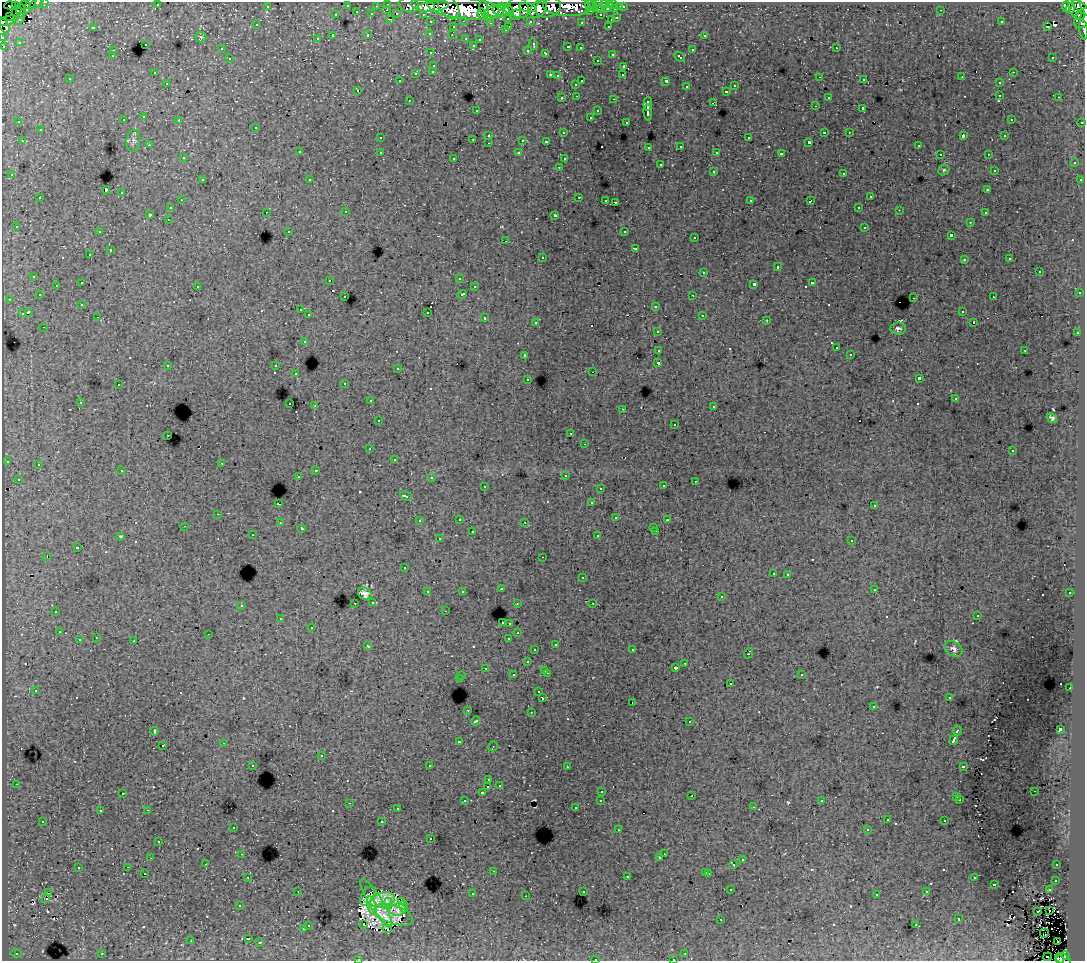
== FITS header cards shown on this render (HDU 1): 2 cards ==
NAXIS1  =                 1083
NAXIS2  =                  959

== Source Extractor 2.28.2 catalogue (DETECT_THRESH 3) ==
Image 1083 x 959 px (HDU 1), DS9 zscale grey, 1 PNG px = 1 image px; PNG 1087 x 963 px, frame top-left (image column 1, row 959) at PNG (2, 2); each listed source drawn as its Kron ellipse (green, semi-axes under 4 px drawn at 4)
Background 211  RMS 1.4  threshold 4.18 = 3 sigma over >= 5 px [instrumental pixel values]
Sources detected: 648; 10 with non-positive FLUX_AUTO (blend fragments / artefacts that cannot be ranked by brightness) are neither listed nor drawn; of the other 638, the 500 brightest by FLUX_AUTO listed and drawn (138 fainter detections omitted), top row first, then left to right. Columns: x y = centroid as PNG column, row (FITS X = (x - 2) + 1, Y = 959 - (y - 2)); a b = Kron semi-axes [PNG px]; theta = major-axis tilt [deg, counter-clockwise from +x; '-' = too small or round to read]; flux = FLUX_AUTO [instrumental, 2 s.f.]
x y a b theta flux
45 2 3 2 - 4200
37 3 8 3 38 6000
30 4 10 3 59 10000
388 4 3 3 - 5800
604 4 5 3 - 7600
614 4 3 3 - 8900
16 5 3 2 - 7400
24 5 5 3 - 9100
157 5 3 3 - 140
409 5 10 7 -13 18000
423 5 12 6 -14 90000
589 5 5 2 - 6100
593 5 7 4 -57 5500
609 5 4 4 - 6000
1068 5 7 4 64 120000
10 6 5 3 - 5500
267 6 3 3 - 1800
347 6 3 3 - 1500
376 6 3 2 - 1400
433 6 16 5 7 120000
501 6 4 3 - 51000
567 6 24 10 -2 120000
599 6 7 4 -89 14000
449 7 14 8 -53 130000
620 7 3 3 - 2200
623 7 3 3 - 3700
1075 7 13 6 -72 61000
465 8 38 10 -6 450000
518 8 11 9 -43 110000
528 8 9 4 -8 41000
548 8 13 9 17 130000
1082 8 11 3 -41 34000
484 9 9 4 -78 50000
508 9 6 4 -44 55000
538 9 10 7 48 120000
607 9 3 3 - 3300
615 9 3 3 - 6100
1071 9 5 3 - 13000
20 10 7 4 -88 11000
387 10 3 2 - 520
941 10 3 2 - 140
17 11 6 3 69 24000
502 11 9 5 -13 160000
590 11 3 3 - 1400
357 12 3 2 - 650
492 12 8 5 19 60000
372 14 3 3 - 1700
397 14 3 2 - 330
423 14 3 2 - 3300
482 14 6 3 -69 45000
336 15 3 3 - 680
516 15 5 5 - 37000
601 15 3 3 - 2500
1080 15 5 3 - 29000
10 16 2 2 - 1700
508 18 3 3 - 1800
617 18 3 3 - 1100
1083 18 11 7 54 60000
19 19 7 5 49 2300
389 19 3 2 - 620
611 20 3 3 - 950
8 21 9 4 19 15000
464 21 3 2 - 550
530 21 3 3 - 2100
3 22 4 2 - 20000
431 22 3 3 - 3300
581 22 3 3 - 170
1001 22 3 3 - 160
490 23 3 3 - 180
4 25 8 4 -62 30000
257 25 3 3 - 260
509 26 3 2 - 630
608 26 3 2 - 650
93 27 3 3 - 1100
453 27 3 3 - 530
1047 27 3 2 - 200
505 30 3 3 - 420
1084 30 9 2 -84 10000
430 33 3 3 - 330
368 35 3 3 - 880
452 35 3 2 - 180
704 35 3 3 - 480
333 36 3 3 - 2600
3 37 3 2 - 3700
201 37 5 5 - 150
466 38 3 3 - 630
317 39 3 3 - 360
480 39 3 3 - 200
19 42 3 3 - 170
145 44 3 3 - 630
533 44 6 3 -82 200
473 45 3 3 - 230
4 46 3 3 - 1700
568 47 3 3 - 710
580 48 3 2 - 300
836 48 3 2 - 410
221 49 3 3 - 240
528 50 3 3 - 350
692 50 3 3 - 820
113 51 3 3 - 570
431 53 3 3 - 290
546 53 3 3 - 760
612 54 3 3 - 560
112 56 3 3 - 460
680 57 6 3 -43 630
1053 57 3 2 - 320
230 59 3 3 - 560
597 60 3 2 - 300
434 65 3 3 - 540
624 66 3 3 - 460
433 71 3 3 - 490
1013 72 3 2 - 500
154 73 3 2 - 180
416 73 3 3 - 930
550 75 3 2 - 710
623 75 3 2 - 240
557 76 3 3 - 210
820 77 3 2 - 190
962 77 3 2 - 140
70 79 3 3 - 280
864 80 3 2 - 270
400 81 3 2 - 190
582 81 3 2 - 920
666 81 4 3 - 1700
167 83 3 2 - 350
999 83 3 3 - 520
576 84 3 3 - 400
735 86 3 3 - 560
686 87 3 3 - 520
358 90 3 2 - 310
727 91 3 3 - 630
1000 95 3 3 - 510
577 96 3 2 - 380
828 97 3 3 - 330
1059 97 3 2 - 300
562 98 3 3 - 430
614 99 3 2 - 760
409 100 3 2 - 400
713 102 4 2 - 620
648 104 7 3 88 3300
815 106 3 2 - 230
863 108 3 3 - 1900
476 110 3 2 - 240
598 111 3 3 - 480
648 112 8 3 -84 4000
144 117 3 3 - 520
590 117 3 2 - 670
1011 119 3 3 - 350
123 120 3 3 - 400
179 120 3 2 - 340
19 122 3 3 - 190
626 122 3 3 - 260
1082 122 3 3 - 1300
256 127 3 3 - 430
40 130 3 3 - 580
824 132 3 3 - 1300
849 132 3 2 - 350
563 133 3 3 - 290
489 135 3 3 - 460
963 136 4 2 - 1100
1005 136 3 3 - 330
380 138 3 3 - 280
749 138 3 3 - 730
473 139 3 2 - 480
523 140 3 3 - 1300
22 141 3 2 - 380
133 141 11 7 85 340
546 141 3 3 - 200
809 142 3 3 - 210
489 143 3 2 - 310
149 145 3 3 - 240
918 145 3 3 - 380
681 146 3 3 - 460
649 147 3 3 - 230
299 152 3 3 - 470
380 152 3 3 - 540
717 152 3 3 - 250
519 153 3 3 - 330
781 154 4 3 - 3400
940 154 3 2 - 180
988 154 3 2 - 290
183 158 3 3 - 300
454 158 3 3 - 280
564 159 3 3 - 300
1074 163 3 3 - 520
660 165 3 3 - 750
559 167 3 2 - 350
944 170 6 5 - 140
994 170 3 3 - 230
713 171 3 3 - 650
844 173 3 3 - 520
12 175 3 3 - 370
202 180 3 3 - 290
310 180 3 3 - 410
1080 180 3 3 - 310
106 190 4 3 - 2000
988 190 3 3 - 400
122 193 3 3 - 660
579 197 3 2 - 620
870 197 3 3 - 790
40 198 3 3 - 580
181 200 3 2 - 380
606 200 3 2 - 310
750 201 3 3 - 130
810 201 4 3 - 940
615 202 3 2 - 1200
859 207 3 2 - 370
170 208 3 3 - 460
899 210 2 2 - 210
266 212 3 2 - 340
346 212 3 2 - 280
985 213 3 2 - 320
150 214 3 3 - 2000
555 215 4 3 - 3300
168 219 3 2 - 360
970 222 3 3 - 270
16 226 3 3 - 260
865 227 3 3 - 830
289 231 3 3 - 210
99 232 3 2 - 290
624 232 3 2 - 130
951 235 3 3 - 1800
694 238 3 3 - 400
506 241 3 2 - 230
635 248 3 3 - 990
110 250 3 3 - 830
90 255 3 2 - 310
542 257 3 3 - 490
1010 259 3 3 - 250
964 260 3 3 - 270
777 267 3 3 - 1200
704 272 3 3 - 620
1039 272 3 3 - 800
34 276 3 3 - 450
459 278 3 2 - 180
330 280 3 2 - 260
82 283 3 3 - 1100
812 283 3 3 - 1000
754 284 4 3 - 2900
56 285 3 2 - 310
197 286 3 3 - 590
474 287 3 3 - 370
1080 293 3 2 - 200
462 294 5 3 - 920
39 295 3 3 - 380
693 295 3 2 - 430
345 297 3 3 - 280
993 297 3 2 - 400
914 298 3 2 - 810
9 299 3 2 - 250
82 305 3 3 - 200
656 306 3 3 - 710
300 310 3 2 - 230
962 311 3 3 - 280
28 312 4 3 - 2400
427 312 3 3 - 980
22 314 3 3 - 1300
309 315 3 3 - 430
702 315 3 2 - 340
98 317 3 2 - 220
485 318 3 3 - 840
767 320 3 2 - 250
536 322 3 3 - 410
974 322 3 2 - 170
44 327 3 2 - 330
898 328 8 6 5 260
658 331 3 3 - 380
1077 333 3 2 - 530
304 341 3 3 - 440
836 348 3 3 - 280
659 350 4 3 - 1500
1025 350 3 3 - 760
850 354 3 2 - 310
525 355 3 3 - 480
658 363 4 3 - 2900
168 365 3 3 - 550
276 366 3 3 - 600
398 368 3 3 - 150
592 372 3 2 - 470
296 374 3 2 - 430
919 378 4 3 - 3700
528 379 3 3 - 370
345 383 3 3 - 250
118 385 3 3 - 430
955 399 3 3 - 340
370 401 3 2 - 410
80 402 3 2 - 400
290 404 3 2 - 670
315 406 3 2 - 1100
714 406 3 2 - 300
623 409 3 2 - 140
1052 418 5 3 - 220
378 420 3 3 - 330
675 424 3 3 - 180
571 434 3 3 - 280
168 435 3 2 - 370
585 444 3 2 - 240
370 449 3 2 - 150
1012 451 3 3 - 290
394 459 3 2 - 190
7 461 3 3 - 470
222 463 2 2 - 310
38 464 3 3 - 360
316 470 3 2 - 600
122 471 3 3 - 410
565 475 3 3 - 350
298 476 3 2 - 270
431 478 3 3 - 290
18 479 3 2 - 130
695 481 3 2 - 240
485 486 3 2 - 530
663 486 3 3 - 500
600 488 3 2 - 230
406 496 6 3 -17 400
591 503 3 3 - 240
278 504 3 3 - 1800
874 506 3 3 - 290
218 514 3 2 - 450
616 518 3 3 - 580
459 519 3 2 - 470
667 520 3 2 - 200
419 521 3 3 - 320
525 522 3 2 - 200
280 523 3 3 - 370
184 526 3 2 - 140
654 527 3 3 - 210
301 529 3 3 - 290
656 531 3 2 - 480
472 532 3 3 - 860
253 535 3 2 - 250
121 536 4 3 - 200
598 536 3 3 - 630
439 539 3 3 - 470
852 541 3 3 - 500
77 548 3 3 - 1200
47 556 3 2 - 1000
543 557 3 2 - 160
404 568 3 3 - 310
773 573 3 3 - 280
788 574 3 2 - 440
582 578 3 3 - 450
501 589 3 3 - 350
874 589 3 3 - 420
462 591 3 3 - 260
428 592 3 3 - 770
1070 593 3 3 - 320
365 594 7 5 -36 490
721 597 3 3 - 390
373 602 3 3 - 380
355 603 3 2 - 320
593 603 3 2 - 140
517 604 3 3 - 170
241 605 3 3 - 530
56 611 3 3 - 1800
445 611 3 2 - 260
978 615 3 3 - 280
280 619 3 2 - 130
502 623 3 2 - 150
510 623 3 3 - 470
312 627 3 3 - 380
59 632 3 3 - 340
518 633 3 3 - 300
209 634 3 2 - 140
96 638 3 2 - 330
509 638 4 3 - 1000
79 640 3 3 - 930
134 641 3 3 - 950
556 644 3 3 - 370
368 646 4 3 - 500
953 649 10 7 -33 370
535 650 3 3 - 320
632 650 3 2 - 440
748 653 5 3 - 1100
527 662 3 3 - 660
685 663 3 2 - 300
485 668 3 3 - 360
676 668 3 3 - 430
545 670 3 3 - 520
547 673 3 2 - 880
801 674 3 3 - 560
513 675 3 3 - 450
462 676 3 3 - 460
459 679 3 3 - 1600
731 684 3 2 - 410
1070 688 2 2 - 450
36 690 3 3 - 170
539 692 3 3 - 270
542 698 4 3 - 1400
949 698 3 3 - 240
632 702 2 2 - 330
873 707 3 2 - 310
467 710 3 2 - 500
531 712 3 2 - 620
476 721 5 3 - 250
689 722 3 3 - 690
1060 729 4 3 - 4300
154 731 4 3 - 210
957 731 5 3 - 1500
954 740 5 3 - 7200
459 742 3 3 - 140
224 743 3 2 - 350
163 745 3 3 - 550
493 746 5 4 - 140
321 756 3 3 - 830
253 765 3 3 - 330
430 766 3 3 - 5100
963 766 4 3 - 1100
567 767 3 2 - 240
489 780 3 3 - 290
16 784 3 2 - 380
499 785 3 3 - 300
488 786 3 2 - 280
602 791 3 2 - 430
1034 791 3 2 - 200
123 793 3 2 - 300
482 793 3 3 - 320
692 796 3 2 - 180
957 797 3 3 - 960
960 799 3 3 - 310
601 800 3 3 - 480
465 801 3 3 - 330
822 801 3 3 - 200
349 803 3 2 - 530
753 807 3 2 - 370
576 808 3 3 - 310
397 809 3 3 - 360
147 810 3 2 - 660
100 811 3 3 - 290
887 820 3 2 - 200
43 821 3 3 - 300
945 821 3 3 - 630
382 822 3 3 - 1400
233 827 3 3 - 390
867 829 3 2 - 250
618 830 3 2 - 330
431 839 3 3 - 360
159 842 3 3 - 320
242 854 3 2 - 390
664 854 2 2 - 430
151 858 3 2 - 130
660 858 3 3 - 370
742 860 3 3 - 460
206 864 2 2 - 240
734 865 3 3 - 1500
1057 865 3 2 - 250
128 867 3 2 - 390
78 868 3 3 - 800
493 871 3 2 - 130
706 872 3 3 - 580
144 873 3 3 - 440
709 873 3 3 - 820
627 876 3 3 - 900
248 877 3 3 - 330
974 878 3 3 - 600
1055 880 3 3 - 450
994 884 3 3 - 1100
731 890 3 2 - 330
1049 890 3 3 - 470
298 891 3 2 - 130
583 892 3 3 - 370
927 892 3 3 - 250
48 893 3 2 - 430
472 894 3 3 - 800
877 894 3 3 - 220
367 896 10 6 60 350
526 896 3 2 - 170
46 899 3 2 - 550
383 900 12 7 14 740
402 902 4 3 - 370
376 903 27 7 -58 1200
387 903 6 4 41 370
239 906 3 3 - 310
372 906 9 4 -76 540
404 906 6 3 -89 480
398 909 8 6 7 740
1038 911 3 3 - 150
1050 911 3 2 - 310
394 915 20 9 -19 900
721 919 3 2 - 130
959 919 3 3 - 760
308 925 3 3 - 570
364 925 3 2 - 270
916 925 3 3 - 340
303 929 3 3 - 680
387 929 4 2 - 160
1044 933 4 2 - 200
248 939 3 3 - 2100
191 941 3 2 - 160
260 942 3 2 - 150
1057 942 3 2 - 420
16 953 5 4 - 170
685 953 3 2 - 300
102 954 3 2 - 540
1066 955 4 3 - 29000
1048 957 4 2 - 370
358 959 3 2 - 220
595 959 3 3 - 570
673 959 3 2 - 220
1063 959 8 5 -27 68000
1060 960 4 2 - 28000
At the frame edge (FLAGS 8, measured only in part): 14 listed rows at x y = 45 2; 37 3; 30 4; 1082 8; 1083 18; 3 22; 1084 30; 3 37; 4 46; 358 959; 595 959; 673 959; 1063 959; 1060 960
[138 fainter detections neither listed nor drawn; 10 non-positive-flux detections neither listed nor drawn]